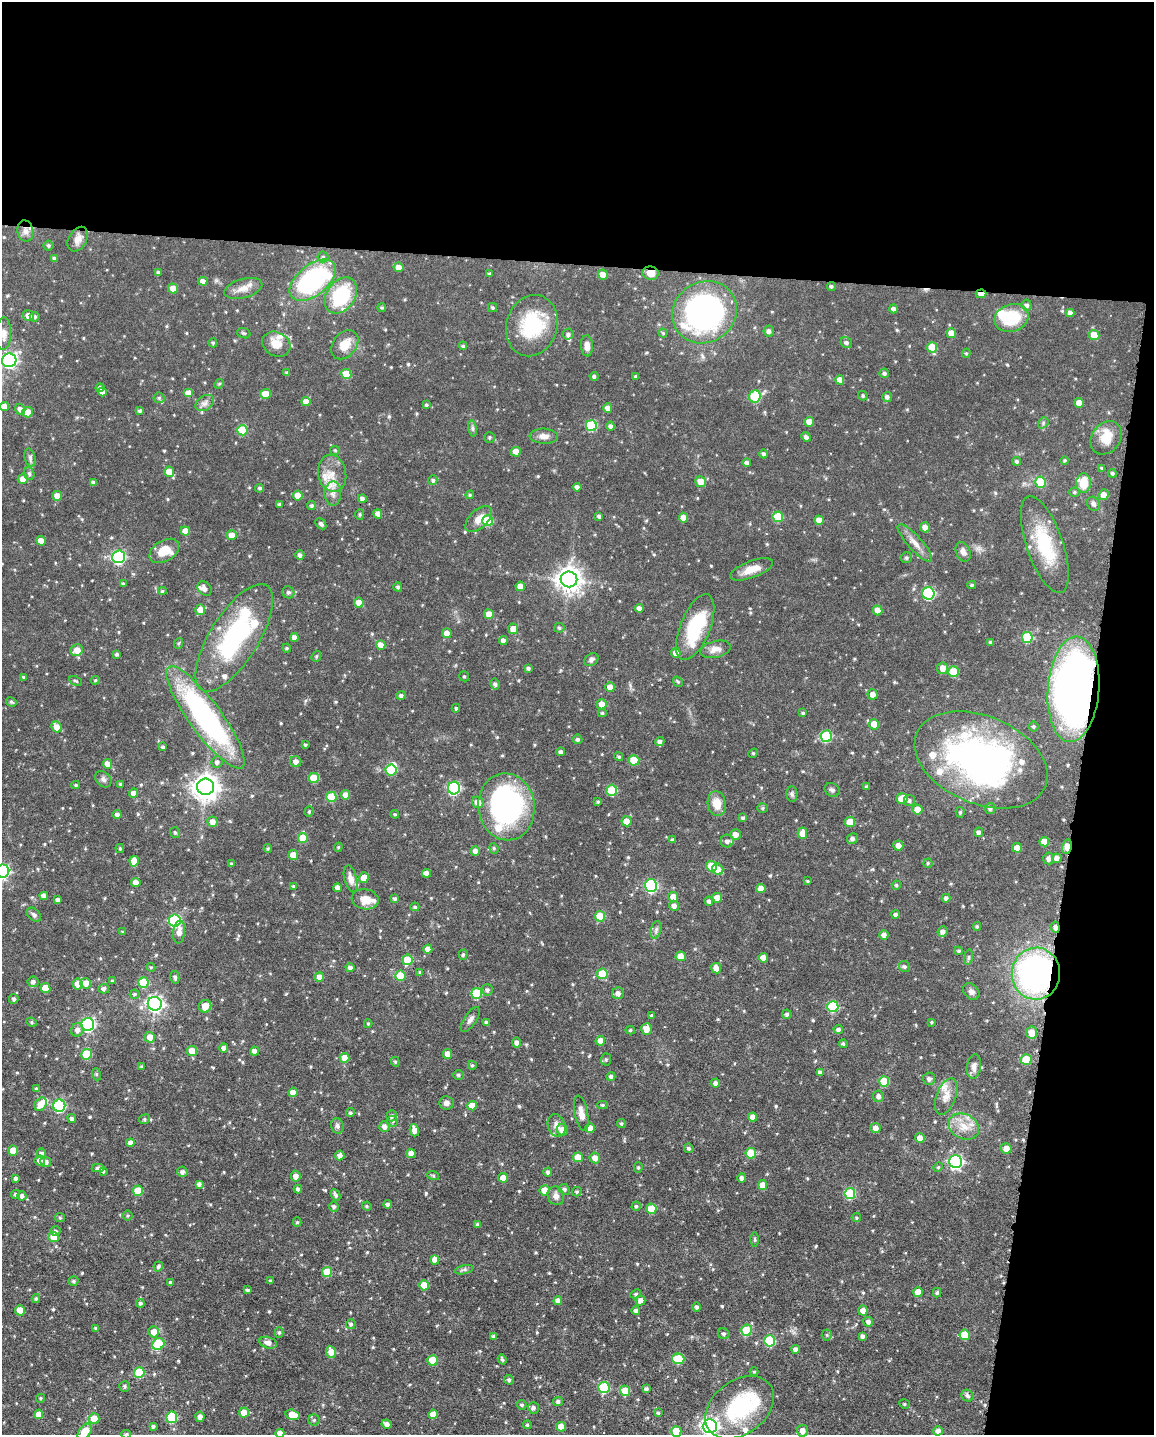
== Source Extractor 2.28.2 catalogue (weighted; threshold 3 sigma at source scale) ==
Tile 4 of 4 x 3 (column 4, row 1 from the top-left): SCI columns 3461-4612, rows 3088-4520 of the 4615 x 4632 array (HDU 1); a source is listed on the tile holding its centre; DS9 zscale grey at full resolution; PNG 1156 x 1437 px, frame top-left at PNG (2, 2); each listed source drawn as its Kron ellipse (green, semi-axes under 4 px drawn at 4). Shown black and unused: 24% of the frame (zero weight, under 6 of 12 exposures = <1% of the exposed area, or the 3 px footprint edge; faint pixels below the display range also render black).
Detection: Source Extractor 2.28.2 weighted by HDU 2 'WHT'; one run over the whole footprint, this tile lists its part. Background 0.0696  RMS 0.0044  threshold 0.0179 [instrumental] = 3 sigma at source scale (4.09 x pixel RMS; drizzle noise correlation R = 1.36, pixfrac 0.8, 0.05/0.05 arcsec/px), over >= 5 px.
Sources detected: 617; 4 inside a brighter object's white glare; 1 cosmic-ray / hot-pixel residue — neither listed nor drawn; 25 inside a brighter listed object's ellipse — not listed separately; of the other 587, all 500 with FLUX_AUTO >= 0.46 (the completeness limit of this list) listed and drawn (87 fainter detections not listed), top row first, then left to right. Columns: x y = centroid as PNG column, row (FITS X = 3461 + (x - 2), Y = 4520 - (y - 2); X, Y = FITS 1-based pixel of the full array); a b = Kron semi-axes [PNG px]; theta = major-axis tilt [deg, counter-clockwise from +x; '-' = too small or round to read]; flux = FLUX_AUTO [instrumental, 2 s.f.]
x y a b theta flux
25 231 11 8 -79 2.2
78 239 13 9 61 3
48 246 5 5 - 0.67
323 257 5 5 - 0.71
54 258 4 4 - 0.85
398 267 5 5 - 3.1
159 272 4 4 - 0.84
651 273 8 6 -13 3.7
489 274 4 4 - 0.8
603 275 5 4 - 3.5
313 280 27 15 39 56
203 281 5 4 - 1.8
831 286 4 4 - 0.68
243 288 20 9 16 3.9
173 289 5 5 - 3.8
981 294 5 3 - 4.1
341 296 20 14 55 24
1027 305 5 5 - 1.1
382 308 4 3 - 0.53
493 308 4 4 - 0.66
893 309 4 4 - 1.2
704 312 33 30 35 130
1070 313 4 4 - 1.5
28 316 5 5 - 3.7
35 317 5 5 - 0.85
1011 318 17 13 18 16
532 325 31 25 73 24
769 331 5 5 - 1.2
244 333 7 5 -19 0.63
663 333 4 4 - 0.53
951 333 5 5 - 4.3
4 334 16 7 88 2.5
568 334 5 5 - 0.97
1094 335 5 5 - 5.7
213 343 4 4 - 0.56
846 343 6 5 - 0.95
276 344 15 12 -30 5.2
345 345 16 11 52 6.2
463 346 4 4 - 0.61
587 346 10 6 -87 2.4
932 347 5 5 - 8.6
966 353 5 4 - 0.49
9 360 7 7 - 100
287 373 3 3 - 0.57
884 373 5 4 - 0.85
346 374 5 5 - 8.9
594 376 4 4 - 0.83
636 376 4 3 - 0.61
840 380 5 4 - 3.2
219 384 5 4 - 0.46
100 388 4 4 - 0.99
102 392 4 4 - 1.8
188 393 5 4 - 3.8
265 394 5 5 - 5
863 396 5 4 - 0.6
755 397 6 5 - 18
887 397 5 5 - 1.1
159 398 5 5 - 0.79
306 402 4 4 - 3.3
205 403 10 7 34 1.8
1079 403 5 4 - 3.4
426 405 4 3 - 0.59
4 406 5 4 - 3.1
608 408 4 4 - 2.5
20 409 5 5 - 1.9
140 411 4 3 - 0.74
28 412 5 5 - 4
809 422 5 4 - 3.5
1043 423 6 4 51 0.6
591 426 5 5 - 21
610 426 4 4 - 1.1
473 428 8 4 -82 0.87
242 430 5 5 - 13
544 436 14 7 -2 2.5
489 437 5 5 - 0.6
806 437 5 4 - 1.3
1106 438 18 14 54 6.2
335 450 5 4 - 0.52
516 452 5 5 - 3.6
764 454 4 4 - 0.84
30 458 9 5 -75 1.1
1065 460 4 4 - 0.51
1017 461 4 4 - 0.78
747 463 4 4 - 1.3
1102 468 4 4 - 0.51
169 472 5 5 - 5.4
332 473 19 14 -78 6.1
1112 473 4 4 - 0.71
29 474 6 5 - 0.74
23 479 5 5 - 3.3
433 480 5 4 - 0.74
93 482 4 4 - 1
701 482 5 5 - 4.8
1041 482 5 5 - 14
1084 483 10 7 88 6.9
577 487 4 4 - 1.6
260 488 4 4 - 0.78
1074 492 5 4 - 0.62
333 494 12 8 90 2.3
470 495 4 4 - 0.51
1104 495 5 5 - 3.4
57 496 5 4 - 3.8
298 496 5 5 - 5.5
362 499 4 4 - 1.3
279 504 3 3 - 0.76
1093 504 7 6 - 1.1
312 506 4 4 - 0.82
360 514 5 4 - 0.47
378 514 4 4 - 3.1
599 516 4 4 - 0.89
778 517 5 5 - 13
683 518 5 4 - 3.1
479 519 16 9 43 4
819 520 5 4 - 3.6
488 521 5 5 - 15
321 524 6 4 -45 0.9
925 527 5 5 - 2.2
185 531 4 4 - 3.8
232 535 5 5 - 4
41 541 5 4 - 4.1
915 543 24 7 -48 3.6
1045 545 51 18 -71 21
164 551 16 10 31 6.4
963 552 10 7 -65 1.8
300 555 5 4 - 1.1
118 557 6 6 - 63
906 558 6 5 - 0.78
751 569 23 8 20 4.9
569 579 8 8 - 360
123 584 4 3 - 0.5
972 585 4 3 - 0.64
520 586 5 4 - 3.2
398 587 4 4 - 0.77
204 589 8 6 -47 1.7
162 591 4 4 - 0.68
288 592 6 5 - 0.87
928 593 6 6 - 38
359 603 5 5 - 3.2
639 608 4 4 - 2.1
200 610 5 5 - 4.2
878 610 5 4 - 3.5
489 614 5 5 - 4.6
695 627 35 15 68 23
559 628 5 5 - 0.68
513 629 5 5 - 3.3
447 633 5 5 - 2.9
294 637 4 4 - 2.1
1027 637 5 5 - 18
234 638 61 24 58 49
503 641 4 4 - 1.7
991 642 4 3 - 0.99
179 643 6 3 70 0.5
381 645 5 4 - 4.2
287 648 4 4 - 0.48
715 649 15 8 13 3
77 650 6 5 - 4.5
676 653 5 5 - 3.3
117 654 3 3 - 0.66
316 656 6 4 70 0.56
591 660 7 6 - 1.2
528 668 3 3 - 0.86
943 668 6 5 - 3.5
953 672 5 5 - 8.8
464 676 5 4 - 0.64
23 677 4 3 - 0.55
95 680 5 4 - 0.48
75 681 7 3 -26 0.52
678 682 5 3 - 0.51
495 684 5 5 - 0.99
610 687 4 4 - 3.7
1073 689 53 26 85 210
873 694 5 5 - 3.1
401 695 5 4 - 0.98
11 702 5 4 - 0.6
602 704 5 5 - 3.6
456 708 4 3 - 0.59
602 713 4 4 - 0.61
803 713 4 3 - 0.61
205 717 62 16 -54 83
874 724 5 5 - 5.4
1033 726 5 5 - 0.61
56 727 5 5 - 3.3
826 736 6 5 - 21
578 739 5 4 - 0.87
660 742 4 4 - 1.2
305 745 3 3 - 0.52
163 747 4 3 - 0.78
561 752 4 4 - 1.2
753 753 5 4 - 0.46
619 757 4 4 - 0.58
634 760 5 5 - 11
981 760 70 44 -23 130
217 762 6 5 - 1.3
296 762 5 5 - 2.2
107 764 5 4 - 3.2
391 770 5 5 - 17
314 778 5 5 - 9.5
103 779 9 7 -45 1.3
121 784 4 4 - 0.66
76 785 4 4 - 0.48
206 787 8 8 - 390
867 787 4 3 - 0.82
454 788 6 6 - 48
612 790 6 5 - 16
832 790 8 6 -33 1.1
133 793 4 4 - 2.7
792 794 8 5 -88 0.9
346 795 5 4 - 3.6
331 797 5 5 - 12
902 798 6 5 - 6.3
909 801 5 5 - 0.85
478 802 6 5 - 2.9
598 802 4 3 - 0.59
717 804 12 9 -80 5.2
506 807 33 28 -82 83
763 808 5 4 - 0.65
990 808 5 5 - 0.81
917 810 5 5 - 4.7
309 812 5 4 - 0.55
960 812 5 4 - 0.59
395 814 4 3 - 0.48
117 815 4 4 - 1.6
743 818 4 4 - 0.77
626 821 5 5 - 4
212 822 5 5 - 3.4
850 822 5 5 - 6.6
979 832 5 4 - 1.2
175 833 5 4 - 0.72
802 833 5 5 - 3.5
735 834 5 5 - 2.4
303 838 5 5 - 8.1
852 838 5 5 - 1.3
673 840 3 3 - 0.65
727 841 6 6 - 1.5
1044 842 5 5 - 4.2
898 845 5 5 - 2.8
338 847 4 4 - 0.46
1067 847 7 5 79 3.3
120 848 4 3 - 0.55
268 848 4 4 - 0.48
494 848 5 4 - 0.59
1017 848 5 4 - 4.3
475 851 5 4 - 2.2
293 855 5 5 - 5
1057 858 5 4 - 1.8
1048 859 6 5 - 1.4
134 861 5 4 - 4.5
928 863 5 4 - 0.55
231 864 3 3 - 0.63
711 866 5 5 - 10
718 869 6 5 - 3.6
3 871 6 6 - 57
426 873 4 4 - 2.2
364 878 5 5 - 4
351 879 14 6 -75 2.7
807 881 4 3 - 0.47
136 883 4 4 - 2.9
896 885 4 4 - 0.63
293 886 4 4 - 0.54
651 886 6 6 - 41
338 888 4 4 - 2.3
761 888 4 4 - 3.3
44 896 4 4 - 2.2
673 897 5 5 - 4.2
717 898 5 5 - 4.7
946 898 4 4 - 1.2
365 899 13 10 -10 4.4
395 899 4 4 - 0.78
58 900 4 4 - 1.5
709 901 4 4 - 0.92
674 906 5 5 - 2
415 907 4 4 - 0.66
896 914 4 4 - 1
34 915 8 5 -45 1.2
600 916 5 5 - 9.3
175 921 6 6 - 42
977 926 4 3 - 0.6
1055 927 5 4 - 2.9
656 930 9 5 77 1.1
942 931 5 5 - 1.6
122 932 4 3 - 0.51
179 932 11 6 83 2.9
884 935 4 4 - 1.8
428 949 4 4 - 3.2
959 951 4 3 - 0.62
463 955 5 4 - 0.64
681 956 5 5 - 4.6
968 957 8 4 81 0.63
763 958 5 4 - 3.9
407 960 5 5 - 11
904 966 6 5 - 0.77
151 967 4 4 - 0.47
350 968 4 4 - 1.6
716 968 5 5 - 2.9
420 972 4 3 - 0.59
602 974 5 5 - 12
1036 974 26 24 85 110
400 976 5 5 - 8.4
175 977 6 4 -77 0.74
319 977 5 5 - 3.6
112 981 4 4 - 0.49
33 982 5 5 - 1.2
86 983 5 5 - 3.6
143 983 5 5 - 13
78 984 5 5 - 3.9
45 988 5 5 - 5.1
104 989 5 5 - 1.4
487 990 6 5 - 1.1
971 992 9 7 -50 1.5
477 993 5 5 - 19
618 993 6 5 - 1.8
135 994 5 4 - 0.81
14 999 5 4 - 0.93
155 1004 7 7 - 120
205 1006 6 6 - 4.5
833 1007 5 5 - 21
787 1014 5 4 - 0.82
651 1015 4 3 - 0.5
470 1019 14 6 57 1.7
32 1022 5 4 - 0.63
931 1022 4 4 - 0.49
487 1023 4 3 - 1.2
88 1024 6 6 - 68
368 1024 4 3 - 0.51
646 1029 6 5 - 3.8
838 1029 4 4 - 1.2
77 1030 7 6 - 1.9
630 1030 5 4 - 0.58
1032 1033 6 5 - 4.7
150 1037 5 5 - 3.6
600 1041 5 4 - 3.5
516 1042 5 4 - 1.2
843 1044 4 4 - 0.71
224 1048 4 4 - 1.5
192 1051 5 5 - 5.8
254 1051 4 4 - 1.8
86 1054 5 5 - 14
448 1054 5 4 - 2.8
345 1058 5 5 - 4.8
606 1059 6 5 - 0.57
1026 1060 5 5 - 8.8
395 1062 5 4 - 0.54
472 1065 4 4 - 0.59
142 1067 3 3 - 0.57
974 1067 12 7 82 2.2
820 1072 4 4 - 1.2
96 1074 6 4 -72 0.5
458 1075 5 4 - 0.74
611 1077 4 4 - 1.1
929 1079 6 6 - 1.3
884 1082 5 5 - 12
716 1083 4 4 - 1.4
36 1088 4 3 - 0.47
293 1092 5 4 - 3.5
878 1096 5 5 - 1.3
946 1096 19 9 70 3.7
447 1103 7 6 - 1.6
41 1104 7 5 51 4.6
603 1105 5 4 - 0.62
59 1106 6 6 - 37
472 1106 5 5 - 4.7
350 1113 4 4 - 0.75
581 1113 18 6 -79 3
392 1116 5 5 - 1.2
753 1117 4 4 - 2.3
72 1118 4 4 - 0.85
144 1119 6 4 23 0.63
392 1121 5 5 - 0.76
621 1124 4 4 - 0.56
337 1126 8 6 -74 1.2
384 1126 5 5 - 2.1
557 1126 11 9 -71 2.2
964 1126 16 12 -29 5.8
590 1128 5 4 - 3.5
875 1128 5 5 - 2.6
414 1130 6 4 -75 2.6
562 1130 5 5 - 3.7
920 1138 5 5 - 3.1
130 1143 4 4 - 2
689 1148 5 4 - 0.98
1006 1148 5 5 - 3.5
13 1151 5 5 - 5.3
41 1153 5 4 - 1.3
411 1153 4 4 - 3
751 1153 5 5 - 9.2
340 1155 5 4 - 1.7
578 1157 5 5 - 6.4
595 1158 5 5 - 3
40 1161 5 5 - 2.1
46 1162 5 5 - 1.7
956 1162 6 6 - 71
638 1167 5 4 - 0.5
938 1167 5 4 - 0.52
98 1168 6 4 1 1.2
103 1171 4 4 - 0.63
182 1172 5 5 - 1.4
548 1172 4 4 - 0.92
433 1175 6 4 -19 0.52
296 1176 5 4 - 2.1
16 1178 4 3 - 1
503 1178 5 5 - 3.9
742 1178 4 4 - 1.4
199 1184 4 4 - 1.2
762 1185 5 4 - 3.8
298 1189 4 4 - 1.1
564 1189 5 5 - 0.93
544 1190 5 5 - 5.5
138 1191 5 5 - 8
577 1192 5 4 - 0.63
15 1194 4 4 - 0.82
850 1194 5 5 - 20
336 1195 6 4 -64 0.94
22 1196 4 4 - 1.4
556 1196 9 8 - 2
388 1204 4 4 - 1.2
334 1206 5 4 - 0.87
367 1206 5 4 - 0.55
636 1206 4 4 - 0.56
651 1209 5 5 - 11
128 1216 5 5 - 0.56
60 1218 5 4 - 0.48
856 1218 5 4 - 0.49
297 1222 5 4 - 0.56
477 1224 4 3 - 0.57
55 1231 5 4 - 0.87
54 1237 5 5 - 7
755 1240 7 3 -89 0.49
435 1260 4 4 - 3.3
158 1266 5 4 - 0.85
464 1270 9 4 13 0.87
327 1272 5 5 - 7.5
73 1281 5 5 - 0.83
271 1281 3 3 - 0.71
171 1283 4 3 - 0.8
424 1285 5 5 - 5.6
247 1290 4 3 - 0.69
918 1292 5 4 - 3.7
937 1293 5 4 - 0.64
636 1294 5 4 - 0.59
36 1299 4 4 - 0.62
640 1300 5 5 - 2.2
558 1301 4 4 - 2.5
140 1303 4 4 - 0.88
697 1307 5 4 - 0.77
20 1310 5 5 - 4.6
863 1310 5 5 - 2.4
636 1311 4 4 - 1.1
868 1322 5 5 - 1.4
351 1324 5 5 - 0.83
96 1328 4 3 - 0.73
747 1330 5 5 - 12
154 1332 5 5 - 4.2
279 1332 5 4 - 0.7
724 1334 6 5 - 0.93
827 1335 5 5 - 0.51
965 1335 5 5 - 7.8
494 1336 4 4 - 1.1
863 1336 4 4 - 1.1
769 1341 5 5 - 23
268 1343 9 5 -13 2.3
158 1344 6 5 - 16
796 1349 4 4 - 1.8
331 1352 6 5 - 3.9
502 1359 5 4 - 0.69
678 1359 6 5 - 15
432 1360 5 5 - 9.2
139 1372 5 5 - 15
754 1372 4 4 - 0.48
509 1380 5 4 - 0.74
125 1386 5 5 - 0.75
604 1388 5 5 - 26
646 1389 4 4 - 0.93
625 1391 5 5 - 8.8
967 1396 6 5 - 0.98
40 1398 5 4 - 0.55
558 1401 5 5 - 0.95
904 1404 5 4 - 0.56
522 1405 5 4 - 0.71
740 1407 38 26 37 35
533 1408 6 5 - 1.1
244 1412 5 5 - 3.7
658 1413 4 3 - 0.67
39 1414 4 4 - 3.7
433 1414 4 4 - 3.5
292 1415 7 5 -15 6.6
172 1417 6 5 - 22
200 1417 5 4 - 1.8
94 1418 5 5 - 5.1
314 1420 5 5 - 0.68
387 1424 5 4 - 1.6
527 1425 4 4 - 0.58
153 1426 3 3 - 0.75
710 1426 7 7 - 140
561 1427 5 4 - 4.1
676 1431 5 5 - 11
802 1431 6 5 - 2.5
938 1431 5 4 - 1.8
85 1432 9 5 52 7.4
280 1433 4 4 - 3.2
126 1434 5 4 - 0.62
Overlapping masked pixels (flux is a lower limit): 7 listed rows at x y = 25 231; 651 273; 981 294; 1073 689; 1067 847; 1055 927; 1036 974
Isophote crosses this tile's border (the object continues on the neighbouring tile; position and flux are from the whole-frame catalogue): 8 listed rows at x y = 9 360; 4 406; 3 871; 710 1426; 676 1431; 85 1432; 280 1433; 126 1434